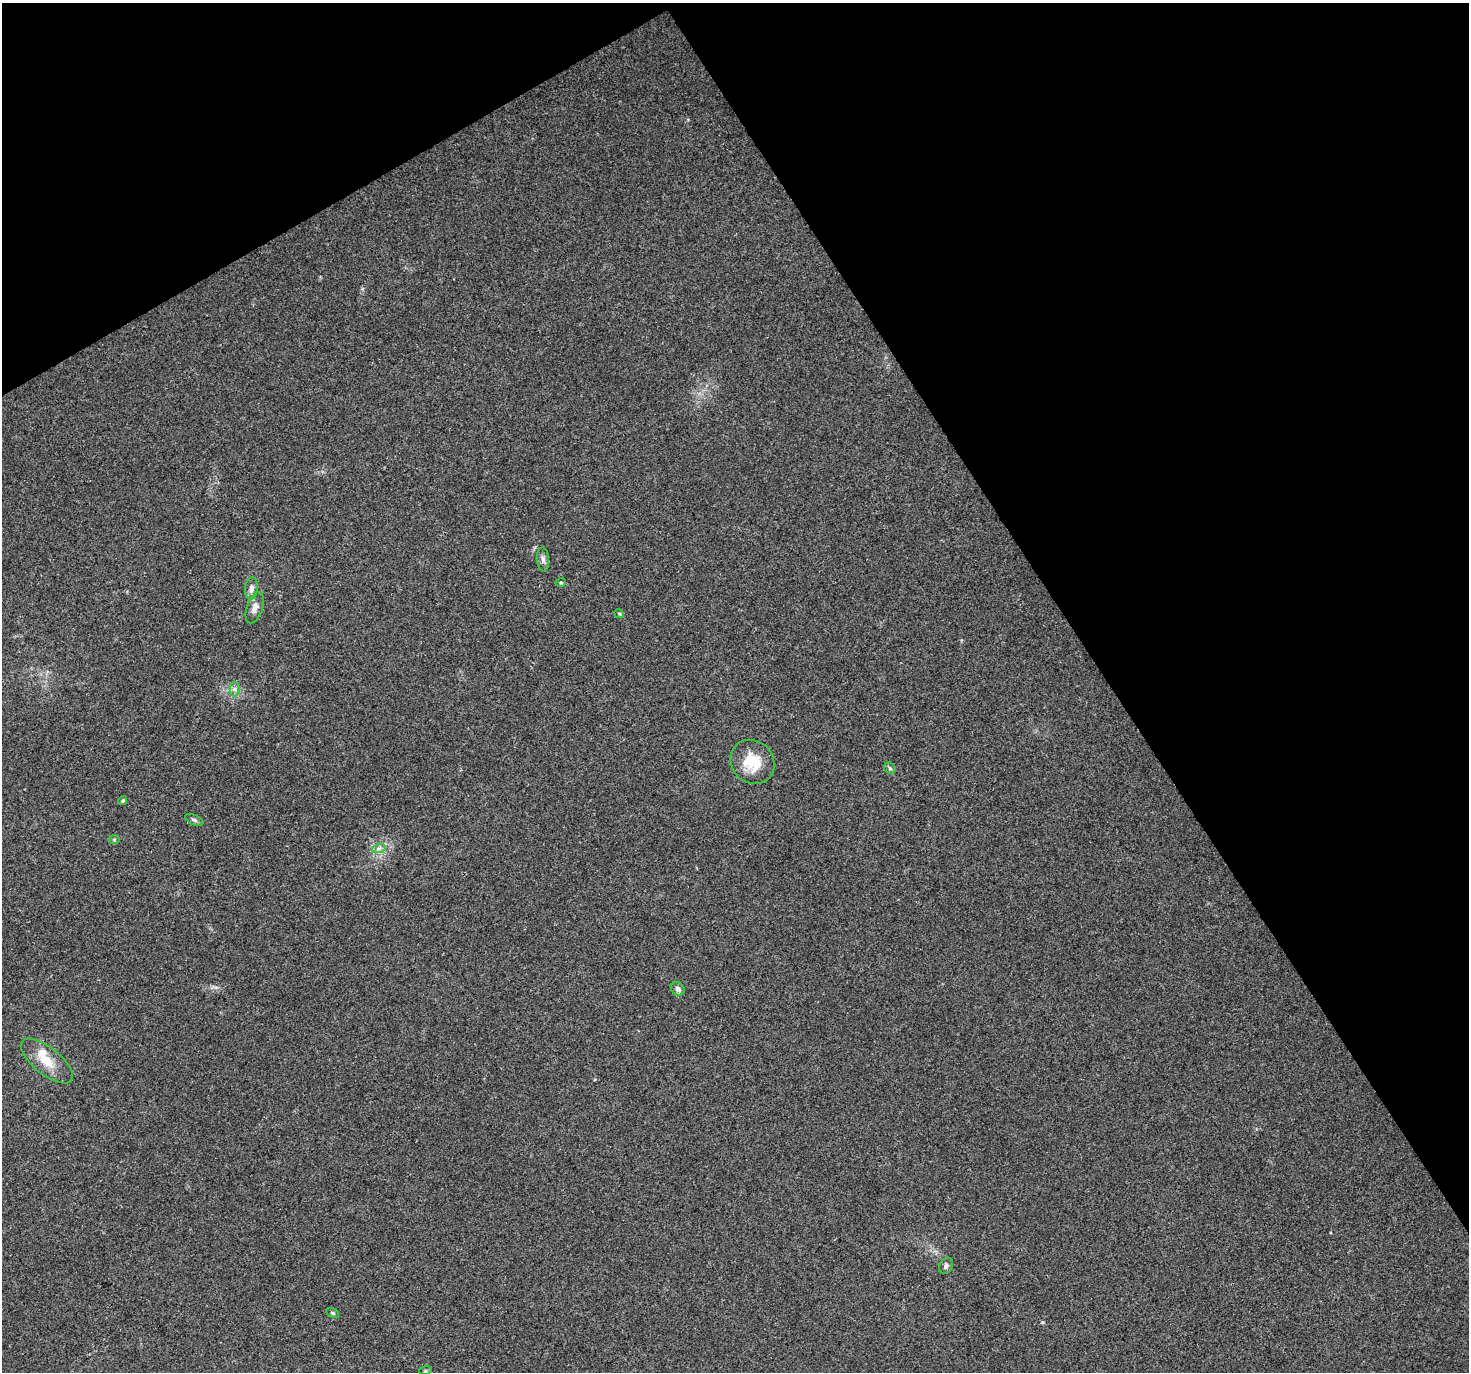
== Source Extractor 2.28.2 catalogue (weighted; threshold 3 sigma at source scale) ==
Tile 3 of 4 x 4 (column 3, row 1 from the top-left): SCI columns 2936-4402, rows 4289-5658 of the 5868 x 5773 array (HDU 1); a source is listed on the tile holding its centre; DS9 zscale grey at full resolution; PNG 1471 x 1374 px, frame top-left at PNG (2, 3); each listed source drawn as its Kron ellipse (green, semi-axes under 4 px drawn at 4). Shown black and unused: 31% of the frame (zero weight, under 3 of 4 exposures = <1% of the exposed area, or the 3 px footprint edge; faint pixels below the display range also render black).
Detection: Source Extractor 2.28.2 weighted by HDU 2 'WHT'; one run over the whole footprint, this tile lists its part. Background 0.0767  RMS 0.0047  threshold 0.0213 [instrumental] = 3 sigma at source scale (4.5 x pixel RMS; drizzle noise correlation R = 1.50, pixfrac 1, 0.0396/0.0396 arcsec/px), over >= 5 px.
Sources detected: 18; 1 inside a brighter listed object's ellipse — not listed separately; the other 17 listed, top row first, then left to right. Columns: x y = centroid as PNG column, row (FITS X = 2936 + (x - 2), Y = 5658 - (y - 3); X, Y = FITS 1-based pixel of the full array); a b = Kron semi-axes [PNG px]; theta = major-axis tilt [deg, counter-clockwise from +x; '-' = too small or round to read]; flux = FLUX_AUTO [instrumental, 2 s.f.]
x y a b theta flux
543 559 12 6 -85 1.8
561 582 5 3 - 0.46
251 588 11 6 85 2.4
255 608 16 8 71 3
619 614 5 4 - 0.55
235 689 7 5 -90 1.3
752 762 23 20 -46 14
890 768 6 5 - 0.77
123 800 4 4 - 0.85
194 820 10 5 -24 1.1
114 839 6 4 -1 0.61
379 848 7 4 18 1.2
678 989 7 6 - 1.9
47 1061 31 13 -39 9.9
946 1266 9 6 61 1.3
333 1313 7 4 -27 0.68
425 1371 6 4 18 0.63